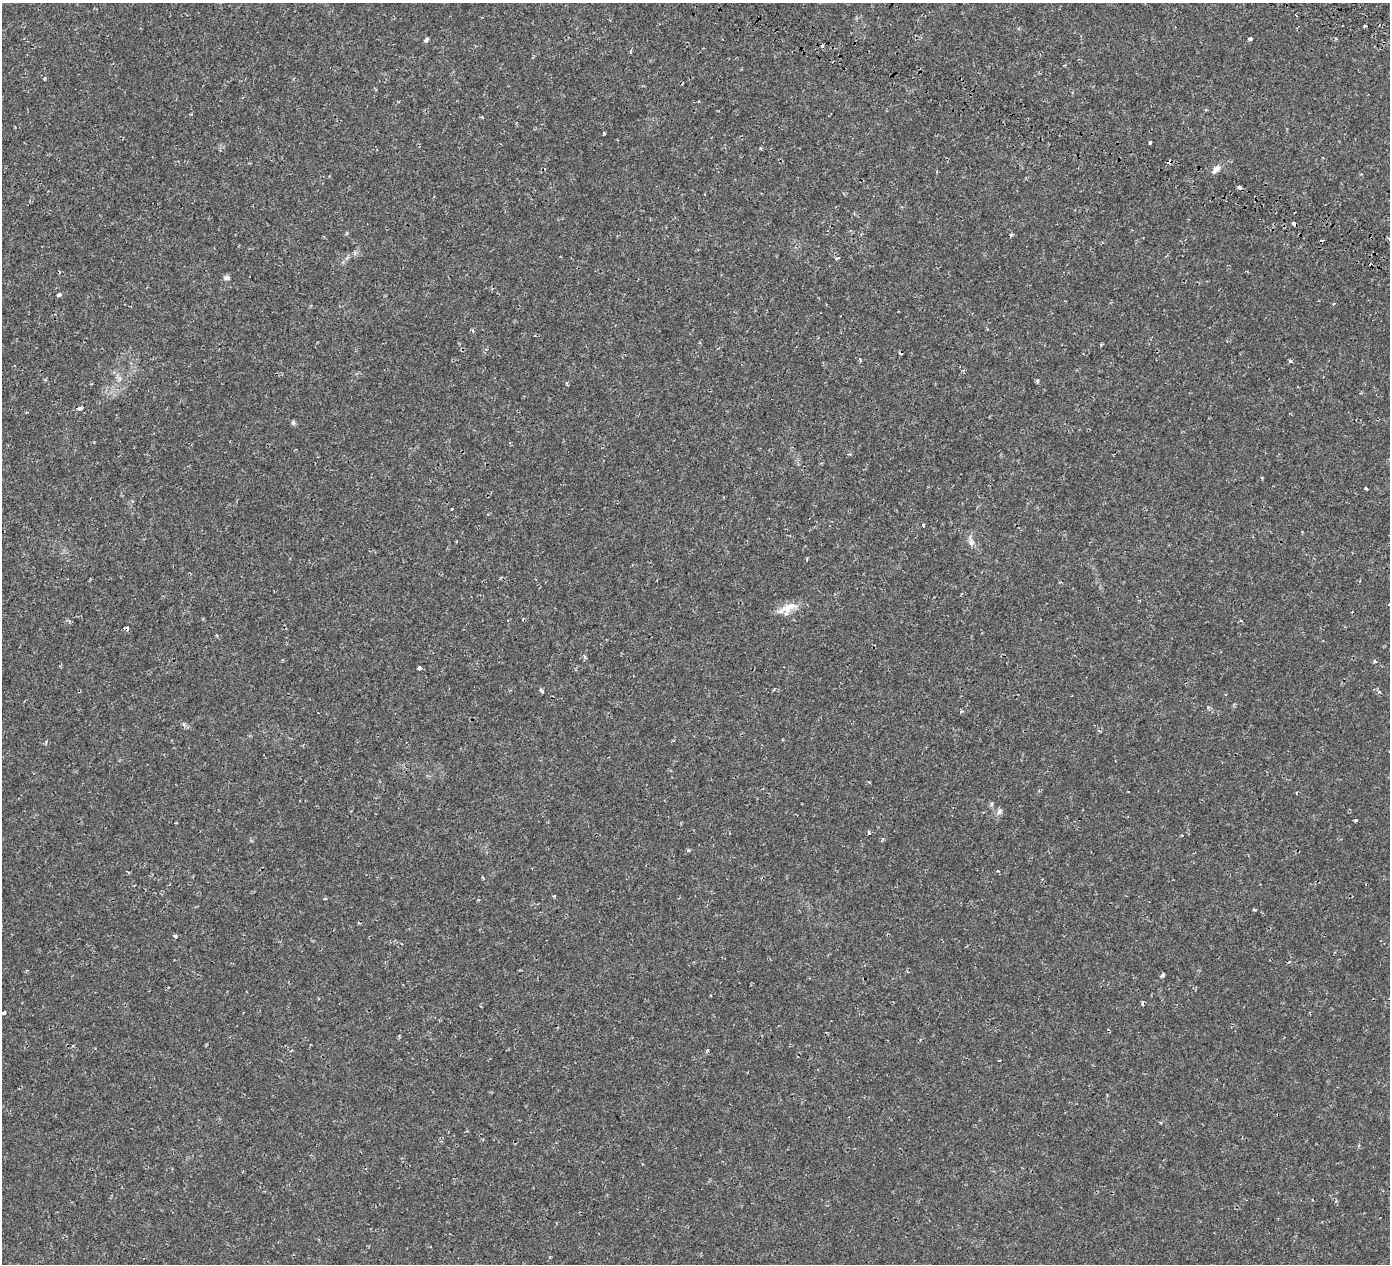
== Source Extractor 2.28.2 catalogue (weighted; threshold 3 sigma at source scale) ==
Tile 10 of 4 x 4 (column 2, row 3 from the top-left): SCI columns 1707-3094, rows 1915-3176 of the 6180 x 6285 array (HDU 1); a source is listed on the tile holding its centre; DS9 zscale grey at full resolution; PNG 1392 x 1266 px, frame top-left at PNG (2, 3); no overlay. Shown black and unused: <1% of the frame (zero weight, under 2 of 3 exposures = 18% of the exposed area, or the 3 px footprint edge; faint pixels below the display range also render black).
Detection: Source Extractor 2.28.2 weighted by HDU 2 'WHT'; one run over the whole footprint, this tile lists its part. Background 0.00129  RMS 0.0017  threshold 0.00756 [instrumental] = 3 sigma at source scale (4.5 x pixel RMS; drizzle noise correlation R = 1.50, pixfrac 1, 0.0396/0.0396 arcsec/px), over >= 5 px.
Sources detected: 51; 7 cosmic-ray / hot-pixel residue — not listed; the other 44 listed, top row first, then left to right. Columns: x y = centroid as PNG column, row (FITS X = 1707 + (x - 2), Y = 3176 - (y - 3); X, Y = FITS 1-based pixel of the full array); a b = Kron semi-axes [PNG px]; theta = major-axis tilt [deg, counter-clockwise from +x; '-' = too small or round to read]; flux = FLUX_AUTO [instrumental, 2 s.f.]
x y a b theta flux
1365 26 3 3 - 0.29
426 39 6 4 46 0.36
1250 39 4 3 - 0.93
822 46 4 3 - 0.18
482 117 4 3 - 0.17
1150 142 4 3 - 0.4
1216 169 13 7 45 0.89
1239 187 5 4 - 0.51
1294 224 5 3 - 0.7
837 258 4 3 - 0.19
227 278 8 6 1 0.43
59 295 4 3 - 0.51
473 330 5 4 - 0.26
1101 345 4 3 - 0.15
860 359 6 3 -63 0.18
1290 361 4 4 - 0.34
1037 381 4 3 - 0.71
80 408 6 4 14 0.49
293 423 7 5 -75 0.29
1366 488 4 3 - 0.29
452 509 3 2 - 0.17
923 525 3 3 - 1.2
971 542 13 7 -73 0.78
787 608 27 12 25 2.3
585 657 5 4 - 0.21
1375 661 5 3 - 0.29
419 668 4 3 - 0.66
541 690 7 4 -54 0.22
1379 692 5 3 - 0.2
961 712 5 3 - 0.16
992 804 7 4 89 0.26
999 811 10 6 55 0.49
1356 820 3 3 - 0.37
869 832 4 3 - 0.29
1182 835 3 2 - 0.11
688 850 5 3 - 0.2
325 899 4 3 - 0.16
1254 910 4 3 - 0.24
175 936 3 3 - 0.56
1163 975 5 4 - 0.28
4 1013 4 3 - 0.9
95 1049 4 3 - 0.15
707 1051 4 3 - 0.27
999 1060 3 2 - 0.15
Overlapping masked pixels (flux is a lower limit): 1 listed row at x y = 1294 224